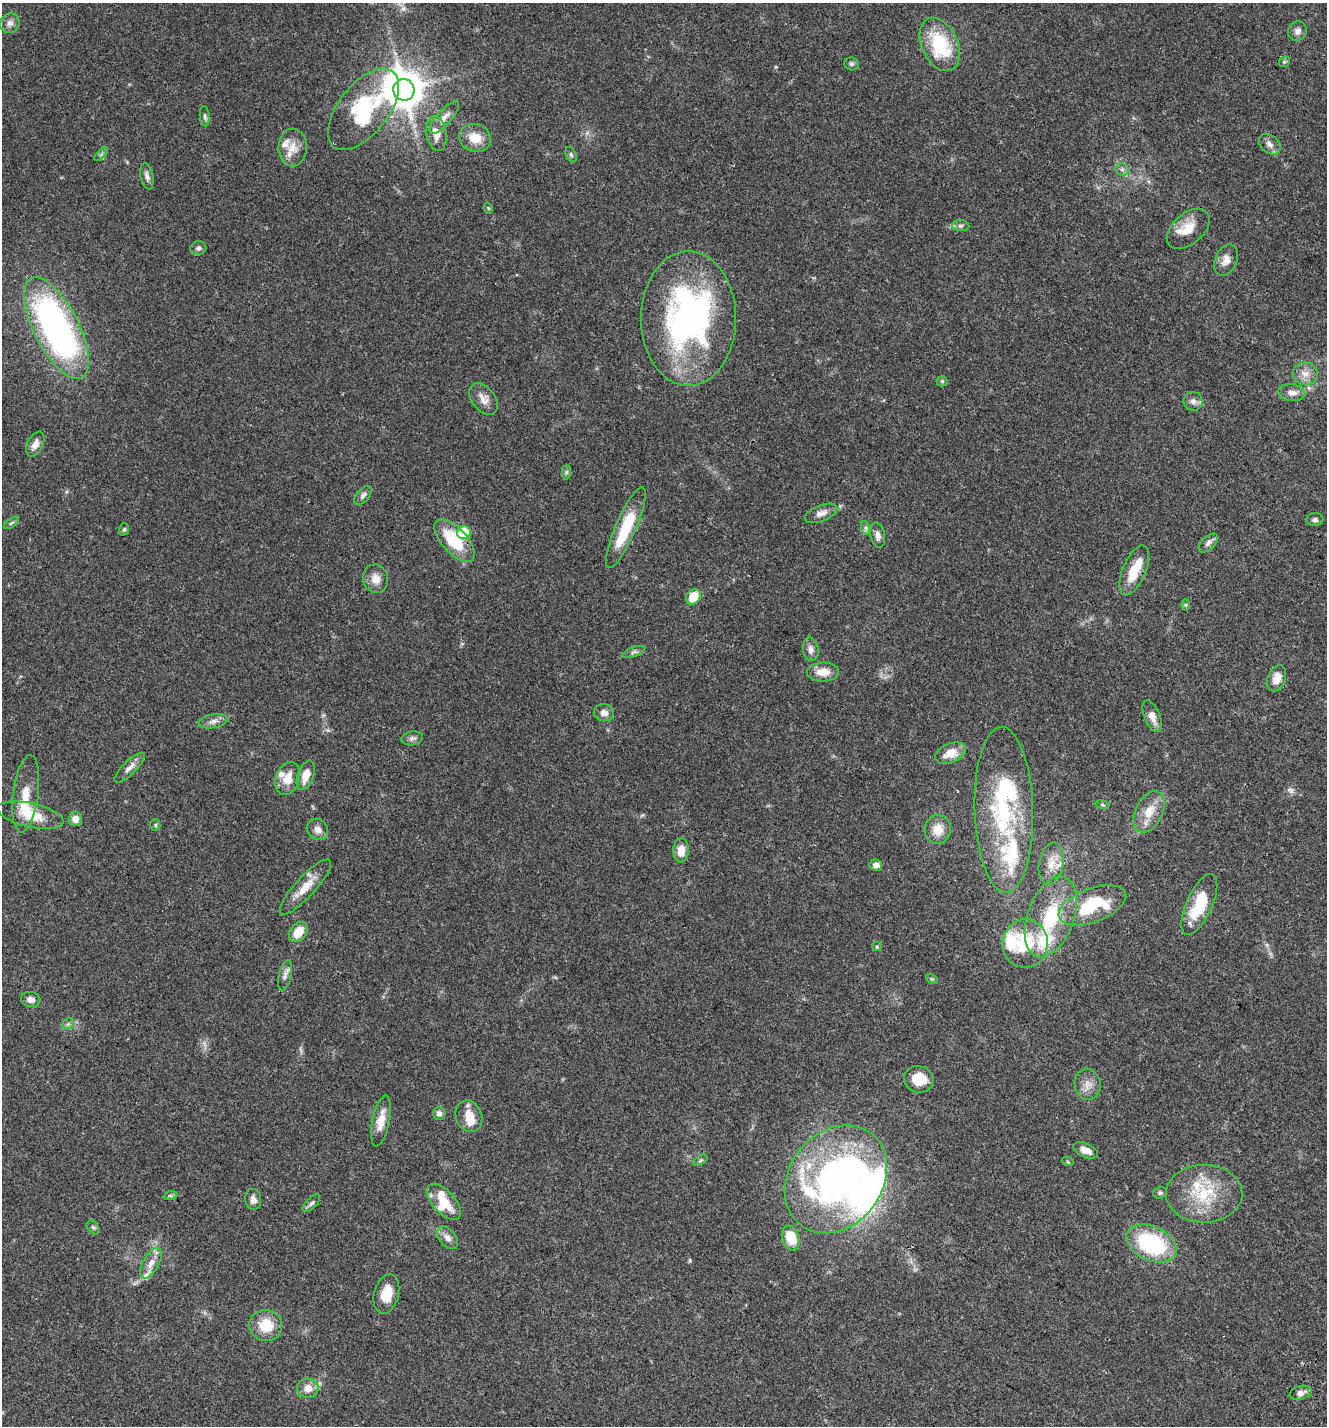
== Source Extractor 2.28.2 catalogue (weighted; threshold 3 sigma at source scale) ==
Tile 6 of 4 x 4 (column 2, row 2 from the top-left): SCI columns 1688-3012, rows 3007-4430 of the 6087 x 5999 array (HDU 1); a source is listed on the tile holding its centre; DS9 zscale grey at full resolution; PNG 1329 x 1428 px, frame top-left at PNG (2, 3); each listed source drawn as its Kron ellipse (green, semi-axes under 4 px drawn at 4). Shown black and unused: <1% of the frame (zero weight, under 3 of 4 exposures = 9% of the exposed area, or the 3 px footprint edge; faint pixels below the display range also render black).
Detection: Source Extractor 2.28.2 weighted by HDU 2 'WHT'; one run over the whole footprint, this tile lists its part. Background 0.0494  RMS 0.0041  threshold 0.0186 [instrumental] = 3 sigma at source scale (4.5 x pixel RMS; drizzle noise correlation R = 1.50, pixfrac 1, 0.0396/0.0396 arcsec/px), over >= 5 px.
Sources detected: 129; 1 too faint to see at this stretch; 8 inside a brighter object's white glare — neither listed nor drawn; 15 inside a brighter listed object's ellipse — not listed separately; the other 105 listed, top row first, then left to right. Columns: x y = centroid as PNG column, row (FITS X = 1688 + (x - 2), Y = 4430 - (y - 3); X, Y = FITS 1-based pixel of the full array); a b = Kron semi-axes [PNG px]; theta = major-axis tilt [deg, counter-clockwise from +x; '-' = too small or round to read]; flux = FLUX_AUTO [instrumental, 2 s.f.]
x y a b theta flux
10 23 10 9 - 2.1
1297 31 10 9 - 2
940 44 28 18 -65 25
1284 62 6 4 42 0.6
852 64 7 6 - 0.92
404 90 11 10 - 1100
363 109 48 25 52 37
205 116 10 5 -85 0.93
444 117 21 7 49 3
436 134 17 10 -82 4.7
475 138 16 14 -17 6.9
1270 144 12 8 -41 2.3
293 147 19 14 88 5.4
101 154 9 3 45 0.71
571 155 8 5 -63 0.83
1122 169 6 6 - 0.97
147 176 13 6 -78 1.7
488 208 6 3 -71 0.4
961 226 8 5 -4 1
1188 229 25 15 41 7.9
198 248 8 6 15 1.1
1226 260 16 11 65 3.4
688 319 67 47 90 130
56 328 56 22 -63 150
1305 374 13 11 -6 3.5
942 381 5 5 - 0.61
1292 392 13 8 -6 2.8
484 399 18 11 -54 3.9
1193 401 9 9 - 1.9
35 444 13 8 63 2.8
566 472 7 4 89 0.79
363 495 11 6 49 1.3
821 513 17 8 21 2.9
1315 520 8 6 4 1.2
11 523 9 4 35 0.78
626 528 44 10 67 19
866 528 7 4 -72 0.83
124 529 6 4 72 0.69
464 533 7 6 - 19
878 535 13 7 -80 2.1
454 541 26 12 -48 19
1208 543 12 6 44 1.7
1134 570 27 11 67 9.4
375 579 14 12 -73 4.2
693 597 8 6 50 8.3
1186 605 6 4 -89 0.46
811 649 12 8 -82 2.3
634 652 12 5 17 1.3
823 672 16 9 1 5.2
1277 678 13 8 68 4.6
604 713 10 8 -7 2.4
1152 716 17 8 -67 3.5
213 721 15 7 11 2.3
412 738 10 7 9 1.4
951 753 16 9 22 6.3
130 768 20 6 45 2.8
306 775 15 8 71 5.6
287 778 17 11 70 6.1
26 794 39 12 83 8.7
1102 805 7 4 -9 0.59
1004 810 83 29 -88 47
1149 812 22 13 63 7.8
30 815 34 12 -12 10
75 819 7 7 - 2.7
155 825 5 5 - 0.57
318 829 11 9 -47 2.6
938 829 14 13 - 6.1
681 850 12 8 87 4.6
1051 864 21 12 80 6
876 865 6 6 - 2.2
305 887 36 10 47 7.7
1199 904 33 13 66 17
1092 905 35 17 20 28
1051 917 42 23 70 27
298 932 11 8 51 7.2
1025 943 24 22 84 21
877 947 4 4 - 0.41
285 975 15 6 77 2
932 979 6 4 -33 0.59
31 999 10 7 -8 2.3
68 1024 6 5 - 0.85
919 1079 15 13 -18 8.4
1088 1084 15 13 -77 4
439 1113 6 6 - 1.5
469 1116 16 13 -69 5.6
381 1121 26 8 79 5.9
1086 1150 13 7 -24 3.1
701 1160 8 4 32 0.8
1068 1162 6 4 -20 0.5
836 1179 58 46 52 110
1160 1193 7 5 17 0.81
1204 1194 38 29 0 22
170 1196 7 4 18 0.64
253 1199 10 8 -84 2
444 1202 22 11 -49 10
311 1203 11 5 45 1.1
93 1228 8 5 -49 0.82
448 1238 13 8 -49 2.4
791 1238 13 8 -71 10
1151 1244 26 17 -24 41
151 1263 17 8 62 3.7
386 1294 20 12 76 7.7
266 1325 16 15 - 10
308 1388 10 9 - 3.7
1301 1393 11 6 15 2.4